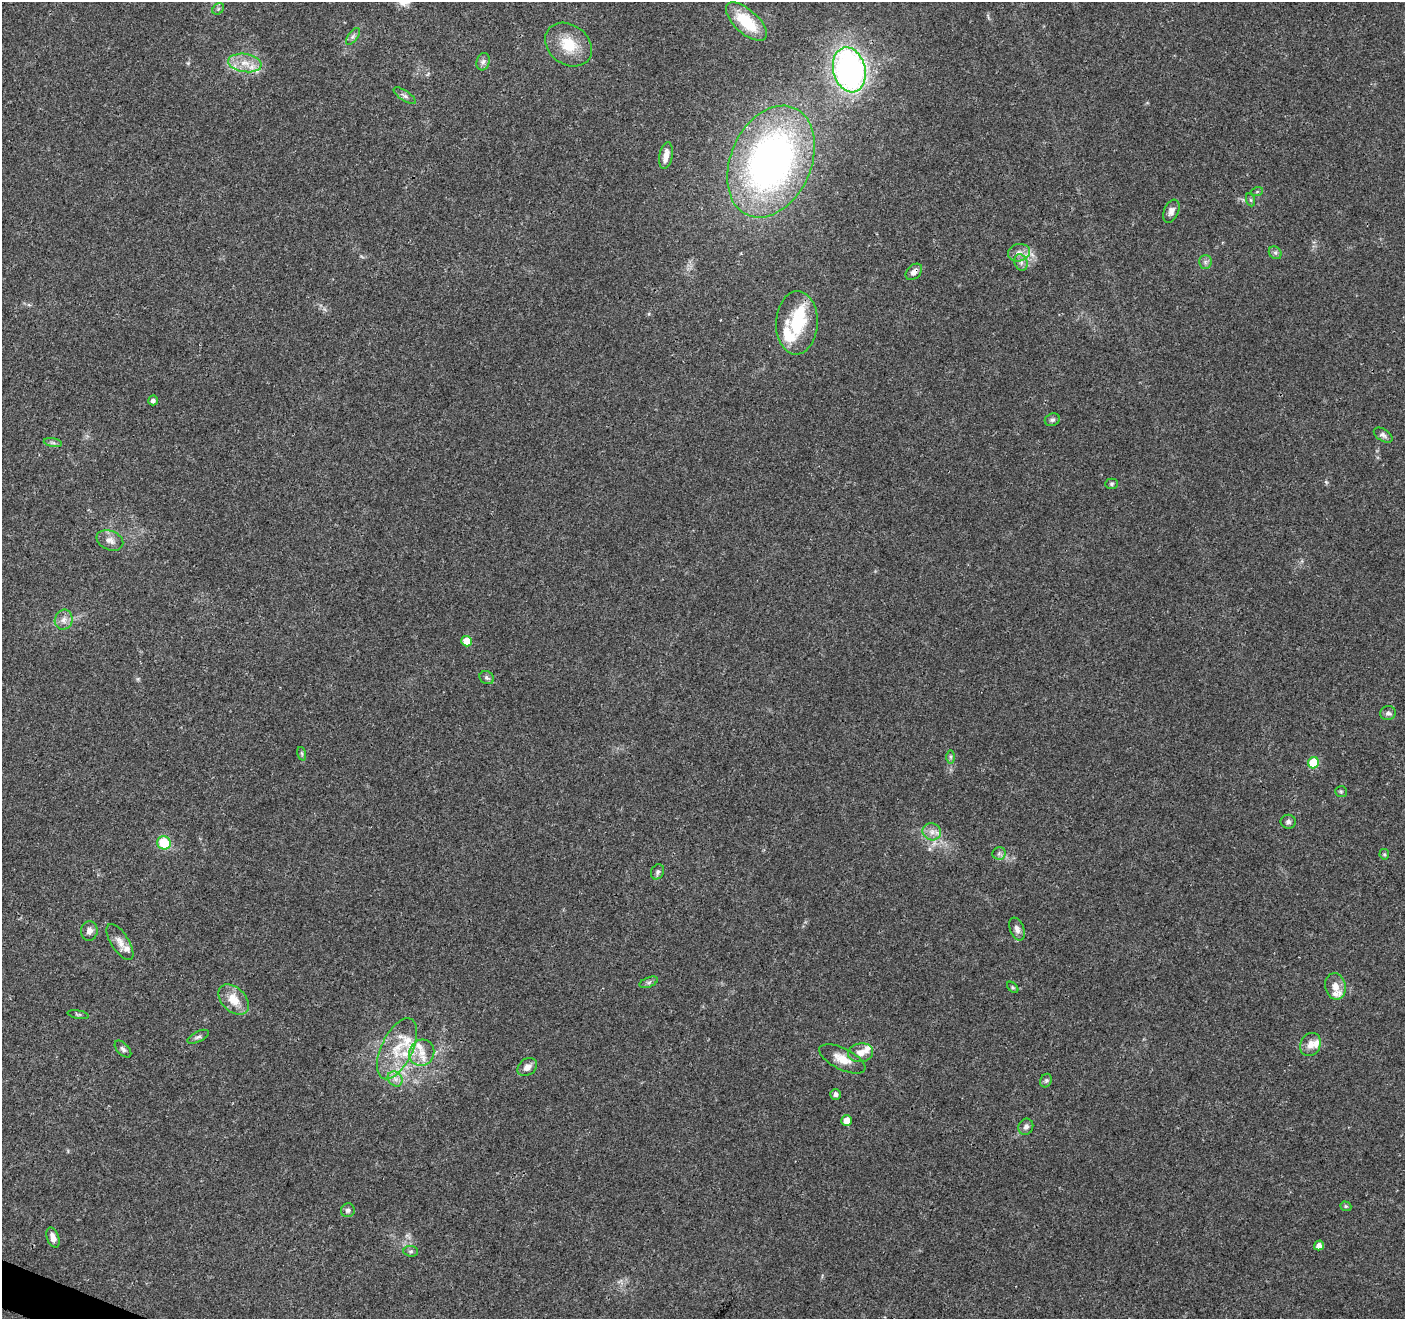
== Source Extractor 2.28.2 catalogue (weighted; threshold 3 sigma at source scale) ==
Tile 7 of 4 x 4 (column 3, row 2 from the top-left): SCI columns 2816-4218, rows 2844-4160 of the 5633 x 5752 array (HDU 1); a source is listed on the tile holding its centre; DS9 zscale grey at full resolution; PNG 1407 x 1321 px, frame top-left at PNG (2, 2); each listed source drawn as its Kron ellipse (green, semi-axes under 4 px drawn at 4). Shown black and unused: <1% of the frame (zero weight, under 3 of 4 exposures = <1% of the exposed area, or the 3 px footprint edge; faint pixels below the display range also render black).
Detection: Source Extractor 2.28.2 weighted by HDU 2 'WHT'; one run over the whole footprint, this tile lists its part. Background 0.0481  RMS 0.0039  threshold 0.0174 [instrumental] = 3 sigma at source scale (4.5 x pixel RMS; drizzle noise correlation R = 1.50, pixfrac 1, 0.0396/0.0396 arcsec/px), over >= 5 px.
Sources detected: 76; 1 inside a brighter object's white glare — neither listed nor drawn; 10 inside a brighter listed object's ellipse — not listed separately; the other 65 listed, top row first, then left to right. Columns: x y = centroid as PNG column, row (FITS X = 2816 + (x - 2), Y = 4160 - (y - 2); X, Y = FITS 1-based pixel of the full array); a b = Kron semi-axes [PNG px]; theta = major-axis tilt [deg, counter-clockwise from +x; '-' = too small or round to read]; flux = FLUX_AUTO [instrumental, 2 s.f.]
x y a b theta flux
218 9 6 5 - 0.78
746 22 25 11 -42 17
353 36 10 5 55 1.2
568 45 25 19 -37 11
483 62 9 6 73 1.4
245 63 17 9 -9 5.3
849 70 23 16 -76 110
405 96 13 5 -33 1.3
666 155 13 6 80 3.2
771 162 58 40 66 180
1257 192 6 4 20 0.44
1251 200 7 4 -71 0.58
1171 211 12 7 67 1.9
1019 253 11 8 12 2.6
1275 253 7 6 - 0.92
1021 262 8 6 -70 1.4
1205 262 7 6 - 1
914 272 10 6 46 2
797 323 32 21 87 18
153 400 5 5 - 1.2
1052 420 8 6 21 0.96
1383 435 10 6 -31 1.2
53 442 9 4 -9 0.99
1112 484 6 5 - 0.67
110 540 14 9 -22 2.6
64 620 10 9 - 2.3
467 641 5 5 - 7.2
487 678 8 6 -28 1
1388 713 8 7 - 1.2
302 754 7 4 -72 0.75
951 757 7 4 90 0.76
1314 763 5 5 - 20
1341 792 6 5 - 0.61
1288 822 7 7 - 1.1
932 832 9 8 - 2.5
164 843 7 6 - 12
999 853 6 6 - 1
1384 854 5 5 - 0.56
657 872 8 6 64 1.1
1017 929 12 7 -68 1.8
89 931 9 8 - 2
120 942 20 8 -57 3.3
649 982 10 5 21 0.94
1335 986 13 10 -77 3.7
1013 987 7 4 -45 0.6
234 1000 18 12 -45 6.8
78 1015 11 3 -11 0.61
198 1037 12 5 26 1.1
1311 1044 12 10 64 3.3
123 1049 10 6 -46 1.1
397 1049 33 15 64 13
422 1053 13 12 - 5.4
861 1053 12 9 10 3.3
842 1059 25 10 -26 5.6
527 1067 10 8 37 2.5
395 1079 8 6 -46 1.8
1046 1081 7 5 67 0.77
836 1094 5 5 - 1.4
847 1120 5 5 - 4.7
1026 1127 8 7 - 1.3
1346 1206 6 4 -20 0.54
348 1210 7 6 - 1.1
53 1238 10 6 -71 2.3
1319 1245 5 4 - 1.9
411 1251 7 5 -5 0.78
Overlapping masked pixels (flux is a lower limit): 1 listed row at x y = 914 272